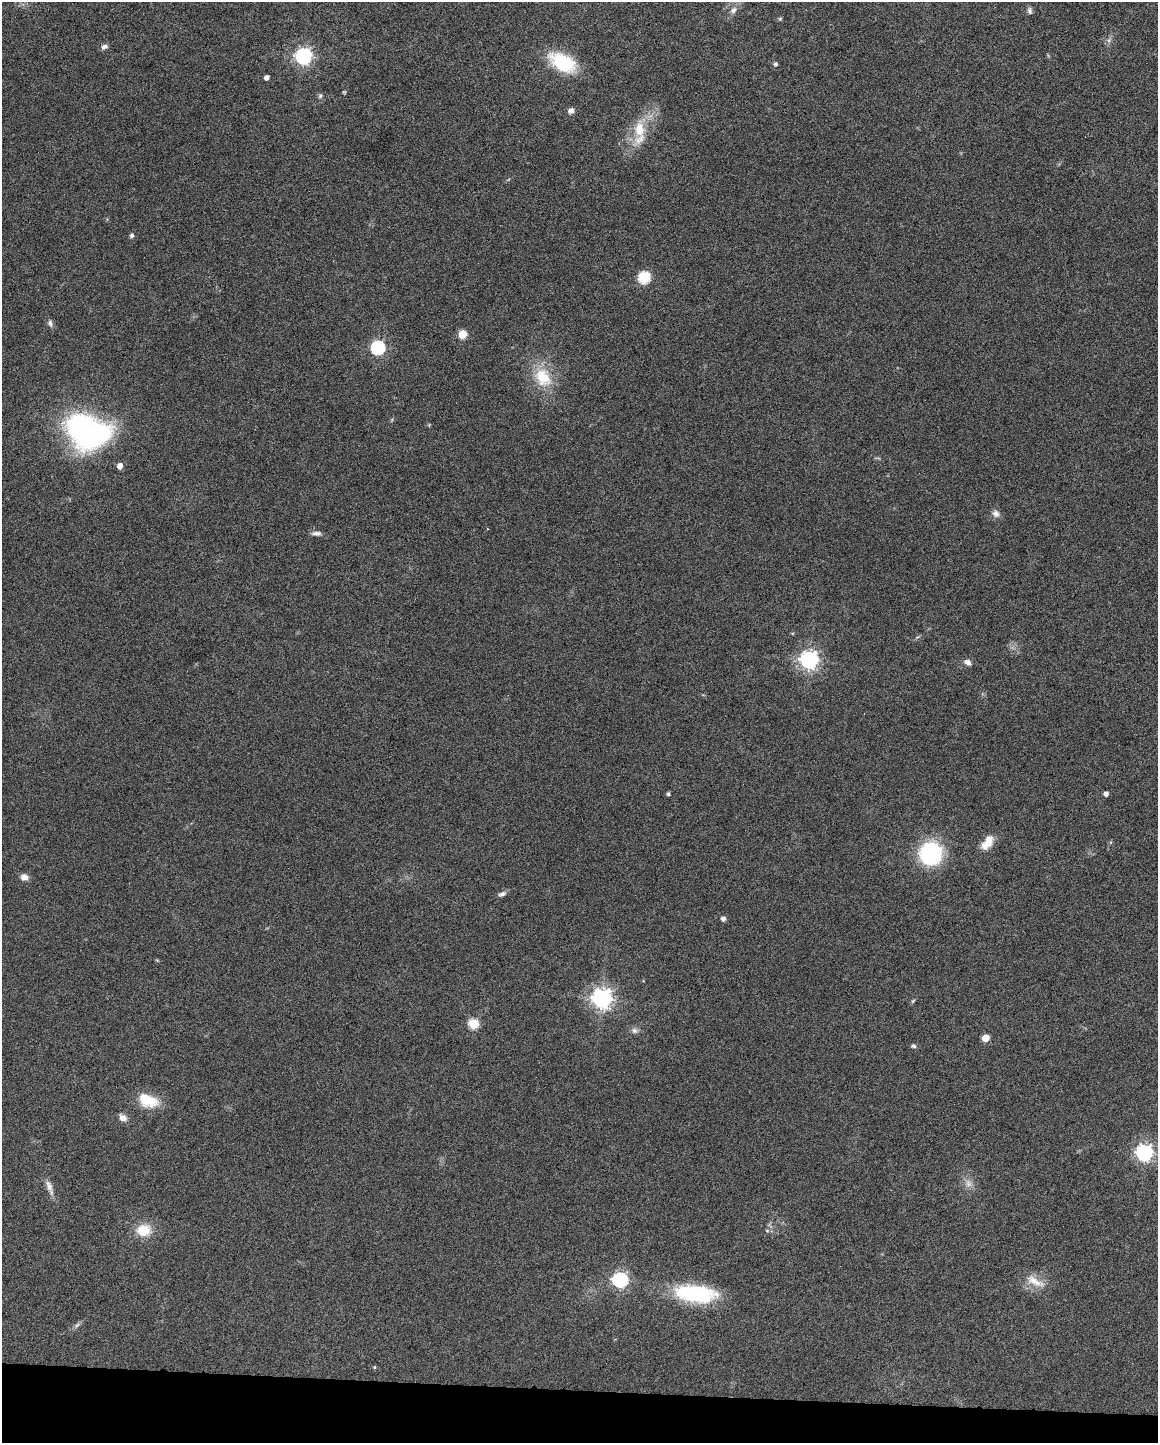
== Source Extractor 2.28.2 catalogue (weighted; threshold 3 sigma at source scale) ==
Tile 11 of 4 x 3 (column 3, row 3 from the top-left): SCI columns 2317-3472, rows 220-1660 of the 4630 x 4648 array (HDU 1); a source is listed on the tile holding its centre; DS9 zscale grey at full resolution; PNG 1160 x 1445 px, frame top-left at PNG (2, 2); no overlay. Shown black and unused: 4% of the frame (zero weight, under 4 of 8 exposures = <1% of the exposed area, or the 3 px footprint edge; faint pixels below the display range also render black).
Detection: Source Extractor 2.28.2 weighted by HDU 2 'WHT'; one run over the whole footprint, this tile lists its part. Background 0.0691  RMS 0.0048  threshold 0.0198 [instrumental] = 3 sigma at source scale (4.09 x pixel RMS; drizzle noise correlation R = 1.36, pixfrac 0.8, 0.05/0.05 arcsec/px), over >= 5 px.
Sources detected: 52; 3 too faint to see at this stretch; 1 inside a brighter object's white glare — not listed; the other 48 listed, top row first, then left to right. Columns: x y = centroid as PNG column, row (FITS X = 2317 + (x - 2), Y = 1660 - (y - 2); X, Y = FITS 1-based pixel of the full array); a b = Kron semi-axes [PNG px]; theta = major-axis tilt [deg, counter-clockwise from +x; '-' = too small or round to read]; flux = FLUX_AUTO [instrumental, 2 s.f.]
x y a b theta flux
733 10 10 7 41 2.3
1029 11 9 6 -79 1.4
780 19 5 4 - 0.61
104 47 8 6 19 1.8
303 56 7 7 - 160
563 62 24 14 -28 33
775 64 5 5 - 1.1
266 77 4 4 - 2.3
320 96 6 6 - 0.96
571 111 8 7 - 1.9
639 129 26 15 89 13
132 235 5 4 - 1.3
644 277 6 6 - 50
50 323 9 6 -69 1.6
462 334 5 5 - 16
378 348 6 6 - 88
543 377 30 22 -56 18
429 425 6 3 57 0.43
83 428 44 33 -11 100
120 466 5 5 - 3.7
996 514 11 9 -36 2.4
316 533 12 6 -3 1.9
809 660 7 7 - 220
968 662 10 7 -29 2.1
668 794 4 4 - 0.86
1106 794 4 4 - 2.2
987 842 21 11 55 6.3
930 853 22 21 - 48
24 877 9 8 - 2.8
502 894 10 6 19 1.8
723 919 4 4 - 2
602 998 7 7 - 290
913 1001 7 4 45 0.63
474 1024 5 5 - 31
635 1030 10 8 -6 1.8
985 1038 5 5 - 10
913 1046 7 5 -3 0.93
148 1100 26 15 -22 13
123 1118 9 7 -41 3.1
1144 1153 7 7 - 160
968 1183 13 11 -48 3.5
49 1186 19 8 -72 3.4
144 1230 11 9 1 15
767 1231 5 5 - 0.72
620 1280 7 6 - 120
1035 1281 32 12 -27 7.3
695 1293 42 17 -7 46
374 1367 5 4 - 0.58